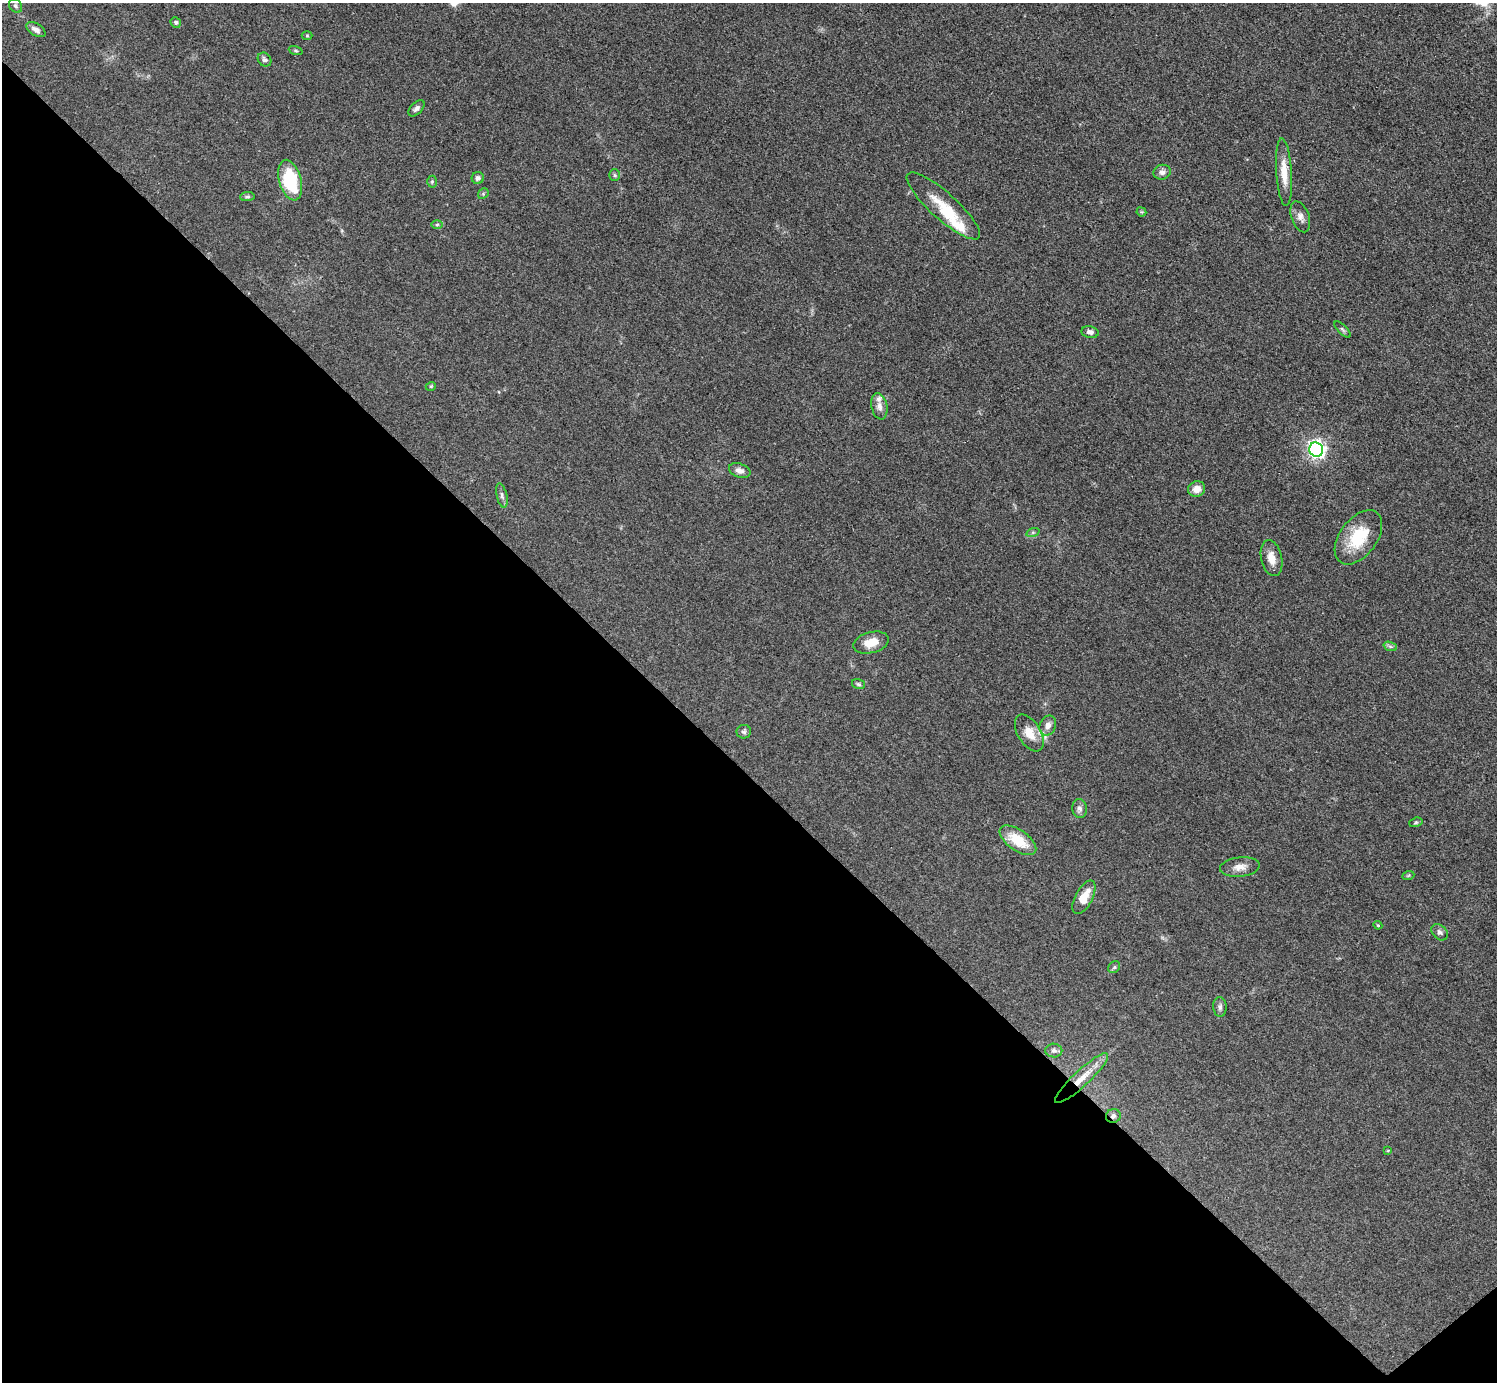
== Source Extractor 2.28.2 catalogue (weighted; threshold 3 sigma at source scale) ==
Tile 14 of 4 x 4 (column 2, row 4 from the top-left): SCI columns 1503-2997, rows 307-1686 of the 5990 x 5989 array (HDU 1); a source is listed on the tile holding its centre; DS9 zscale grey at full resolution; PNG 1499 x 1384 px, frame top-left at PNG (2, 3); each listed source drawn as its Kron ellipse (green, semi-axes under 4 px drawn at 4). Shown black and unused: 45% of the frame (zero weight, under 3 of 5 exposures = <1% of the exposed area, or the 3 px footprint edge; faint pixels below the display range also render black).
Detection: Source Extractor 2.28.2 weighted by HDU 2 'WHT'; one run over the whole footprint, this tile lists its part. Background 0.0499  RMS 0.0053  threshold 0.0237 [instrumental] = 3 sigma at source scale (4.5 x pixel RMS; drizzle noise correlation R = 1.50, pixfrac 1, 0.05/0.05 arcsec/px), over >= 5 px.
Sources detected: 54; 4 inside a brighter listed object's ellipse — not listed separately; the other 50 listed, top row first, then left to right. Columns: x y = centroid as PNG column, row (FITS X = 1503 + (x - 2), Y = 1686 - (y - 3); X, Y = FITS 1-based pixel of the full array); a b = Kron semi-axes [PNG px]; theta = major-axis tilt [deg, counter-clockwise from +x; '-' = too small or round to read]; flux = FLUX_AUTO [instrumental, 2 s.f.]
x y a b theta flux
15 6 7 6 - 1.1
176 22 5 5 - 0.98
36 30 11 6 -32 2.7
307 36 5 3 - 0.49
296 51 7 3 -19 0.65
264 60 7 6 - 1.7
416 108 10 5 45 1.6
1162 172 8 7 - 2.2
1284 172 34 8 -86 8.6
615 175 6 5 - 0.8
478 178 6 6 - 1.6
290 180 21 11 -75 28
432 182 6 5 - 0.72
483 194 6 4 48 0.75
247 197 7 4 6 0.9
943 206 48 13 -42 15
1141 212 5 4 - 0.61
1300 217 16 9 -70 3.2
437 224 6 4 2 0.71
1342 329 10 4 -45 1
1090 332 8 6 -11 1.8
431 386 5 3 - 0.49
879 406 13 8 -79 3
1316 450 7 7 - 200
740 471 11 7 -19 2.6
1197 489 9 7 24 4.3
502 496 12 5 -77 1.5
1033 532 7 4 19 0.92
1358 537 31 18 53 21
1271 558 18 10 -78 5.9
871 643 18 10 15 7.6
1390 646 7 4 -19 1.1
858 684 7 5 -17 0.91
1048 726 10 8 67 3
744 732 7 7 - 1.2
1029 733 20 11 -58 7.3
1079 809 9 7 -83 2
1416 822 7 4 17 0.73
1018 840 21 10 -35 15
1240 867 20 9 6 4.7
1408 876 6 4 20 0.57
1084 897 18 8 62 8.4
1378 925 4 4 - 0.6
1440 932 9 7 -43 1.6
1114 967 6 5 - 0.96
1220 1007 10 6 -85 1.6
1054 1050 8 7 - 1.6
1082 1078 35 8 43 9.2
1113 1116 7 7 - 1.5
1388 1151 4 2 - 0.39
Overlapping masked pixels (flux is a lower limit): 2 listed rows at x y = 1082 1078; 1113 1116